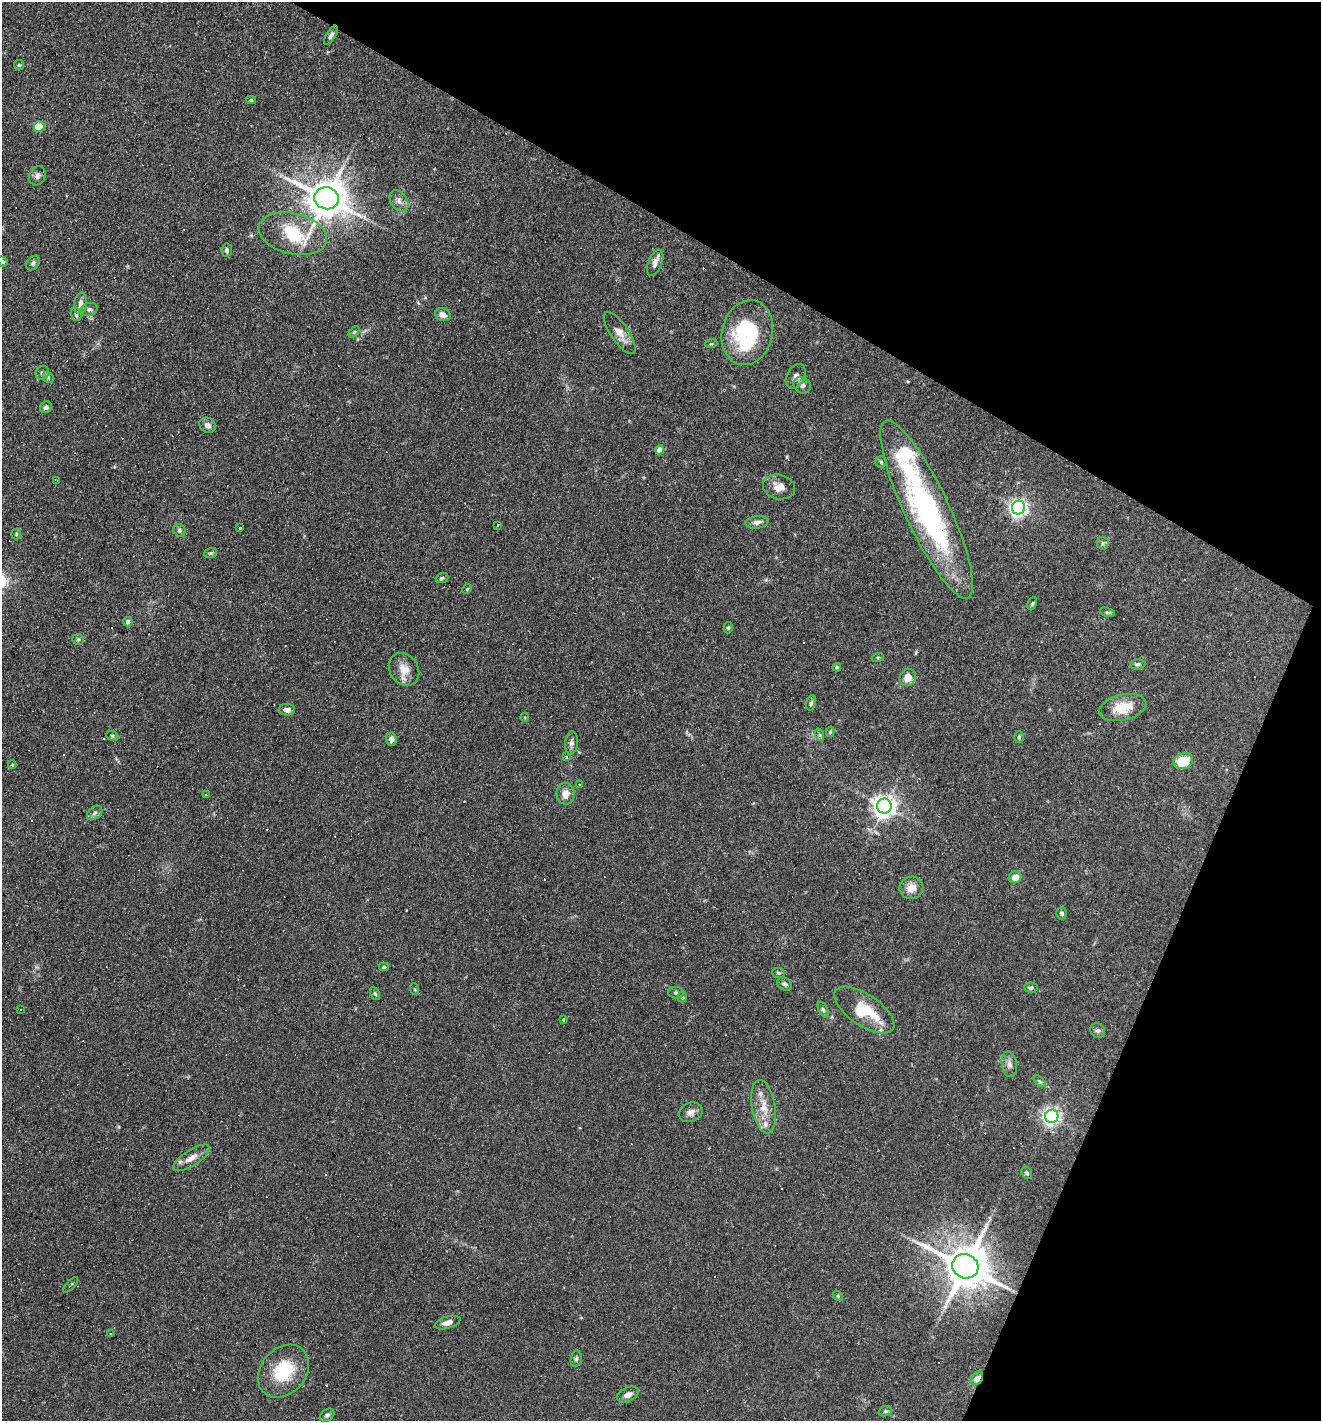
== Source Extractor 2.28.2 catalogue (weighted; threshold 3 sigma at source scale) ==
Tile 8 of 4 x 4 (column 4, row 2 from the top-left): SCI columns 4095-5413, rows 2839-4257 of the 5686 x 5676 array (HDU 1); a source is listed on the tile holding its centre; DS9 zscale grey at full resolution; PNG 1323 x 1423 px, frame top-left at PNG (2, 2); each listed source drawn as its Kron ellipse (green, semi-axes under 4 px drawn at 4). Shown black and unused: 25% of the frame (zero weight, under 3 of 4 exposures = <1% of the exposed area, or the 3 px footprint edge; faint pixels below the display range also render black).
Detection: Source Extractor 2.28.2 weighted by HDU 2 'WHT'; one run over the whole footprint, this tile lists its part. Background 0.0842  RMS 0.0052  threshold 0.0235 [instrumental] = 3 sigma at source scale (4.5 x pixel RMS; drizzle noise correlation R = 1.50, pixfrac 1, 0.05/0.05 arcsec/px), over >= 5 px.
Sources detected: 139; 32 cosmic-ray / hot-pixel residue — neither listed nor drawn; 4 inside a brighter listed object's ellipse — not listed separately; the other 103 listed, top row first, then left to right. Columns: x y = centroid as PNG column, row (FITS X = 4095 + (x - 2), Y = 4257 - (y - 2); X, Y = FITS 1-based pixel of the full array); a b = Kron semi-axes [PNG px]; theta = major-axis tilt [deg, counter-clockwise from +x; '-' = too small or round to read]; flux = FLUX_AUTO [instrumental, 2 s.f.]
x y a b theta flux
331 35 11 4 59 1.4
19 65 5 5 - 0.64
251 100 5 4 - 0.7
39 127 5 5 - 16
37 176 10 8 64 2
327 198 12 11 - 1400
399 201 12 8 -55 3
293 234 35 20 -14 31
227 250 7 5 84 1
3 261 5 4 - 0.91
33 263 8 5 53 1.3
655 263 14 7 67 3
81 303 11 6 82 2.7
89 309 8 6 16 1.6
76 314 7 5 -75 1.1
443 315 8 6 -20 3
354 332 6 4 45 0.7
620 333 25 9 -55 5.7
747 333 33 25 76 50
711 344 6 4 18 0.63
42 373 7 6 - 1.2
796 376 13 9 61 2.6
48 377 6 4 -48 0.84
802 385 9 8 - 2
46 407 6 5 - 1.6
207 425 8 7 - 2.6
660 450 5 4 - 5.2
881 462 5 5 - 0.87
57 481 3 3 - 0.6
779 487 16 12 -13 5.2
1018 507 7 6 - 220
927 509 98 22 -65 130
757 522 11 6 7 2.4
498 525 3 2 - 0.68
240 528 3 3 - 52
179 530 6 5 - 1
16 534 5 5 - 0.69
1103 543 6 6 - 1.1
211 553 6 5 - 0.78
442 578 6 5 - 1.1
467 589 5 4 - 0.58
1032 604 6 4 62 0.71
1108 612 8 4 -18 0.89
128 622 5 4 - 1.9
728 628 6 4 74 0.72
78 639 6 5 - 0.83
878 657 6 4 18 0.56
1138 664 7 5 3 1.1
837 667 4 4 - 0.83
404 669 17 14 -55 6.5
908 677 9 8 - 5.1
811 703 7 5 79 0.95
1123 707 24 13 13 13
287 710 8 5 2 2.3
525 717 4 3 - 0.4
830 732 5 4 - 0.8
820 735 6 4 -72 0.97
112 736 6 5 - 0.82
1019 737 5 5 - 0.88
391 739 7 5 -86 2.4
571 743 12 6 82 2.1
567 757 3 3 - 2.3
1183 761 10 7 20 14
12 765 4 4 - 0.56
580 784 2 2 - 0.51
206 794 3 3 - 2.1
566 794 11 9 -81 4.3
884 806 7 7 - 410
95 813 9 6 39 1.6
1015 877 6 6 - 4.5
911 888 12 11 - 5.2
1062 913 6 5 - 1.3
384 967 5 4 - 0.7
779 973 6 5 - 0.83
785 984 8 6 -31 1.5
1031 987 6 5 - 1.2
414 989 6 3 -70 0.56
375 993 7 4 -63 0.77
676 993 7 5 -1 1.1
682 997 5 5 - 0.64
21 1009 3 3 - 2.6
823 1010 8 4 -65 1.2
864 1010 35 15 -34 22
563 1020 4 3 - 0.66
1098 1031 8 7 - 1.4
1009 1064 13 7 -80 2.6
1040 1081 7 4 -45 0.81
764 1107 27 11 -80 8.9
691 1112 12 9 23 2.9
1052 1116 7 6 - 210
191 1158 21 8 33 4.6
1027 1173 6 5 - 0.91
965 1266 13 12 - 2000
71 1285 10 2 45 0.57
838 1296 6 4 -47 0.66
447 1323 13 6 17 3.1
111 1333 3 3 - 2
576 1359 8 5 80 1.1
283 1371 29 22 49 24
977 1378 7 5 52 3.2
628 1395 11 7 25 2.8
885 1411 6 5 - 0.78
327 1415 8 5 36 1.4
Overlapping masked pixels (flux is a lower limit): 1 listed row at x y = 977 1378
Isophote crosses this tile's border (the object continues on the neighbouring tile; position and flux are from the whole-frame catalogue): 1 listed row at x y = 3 261